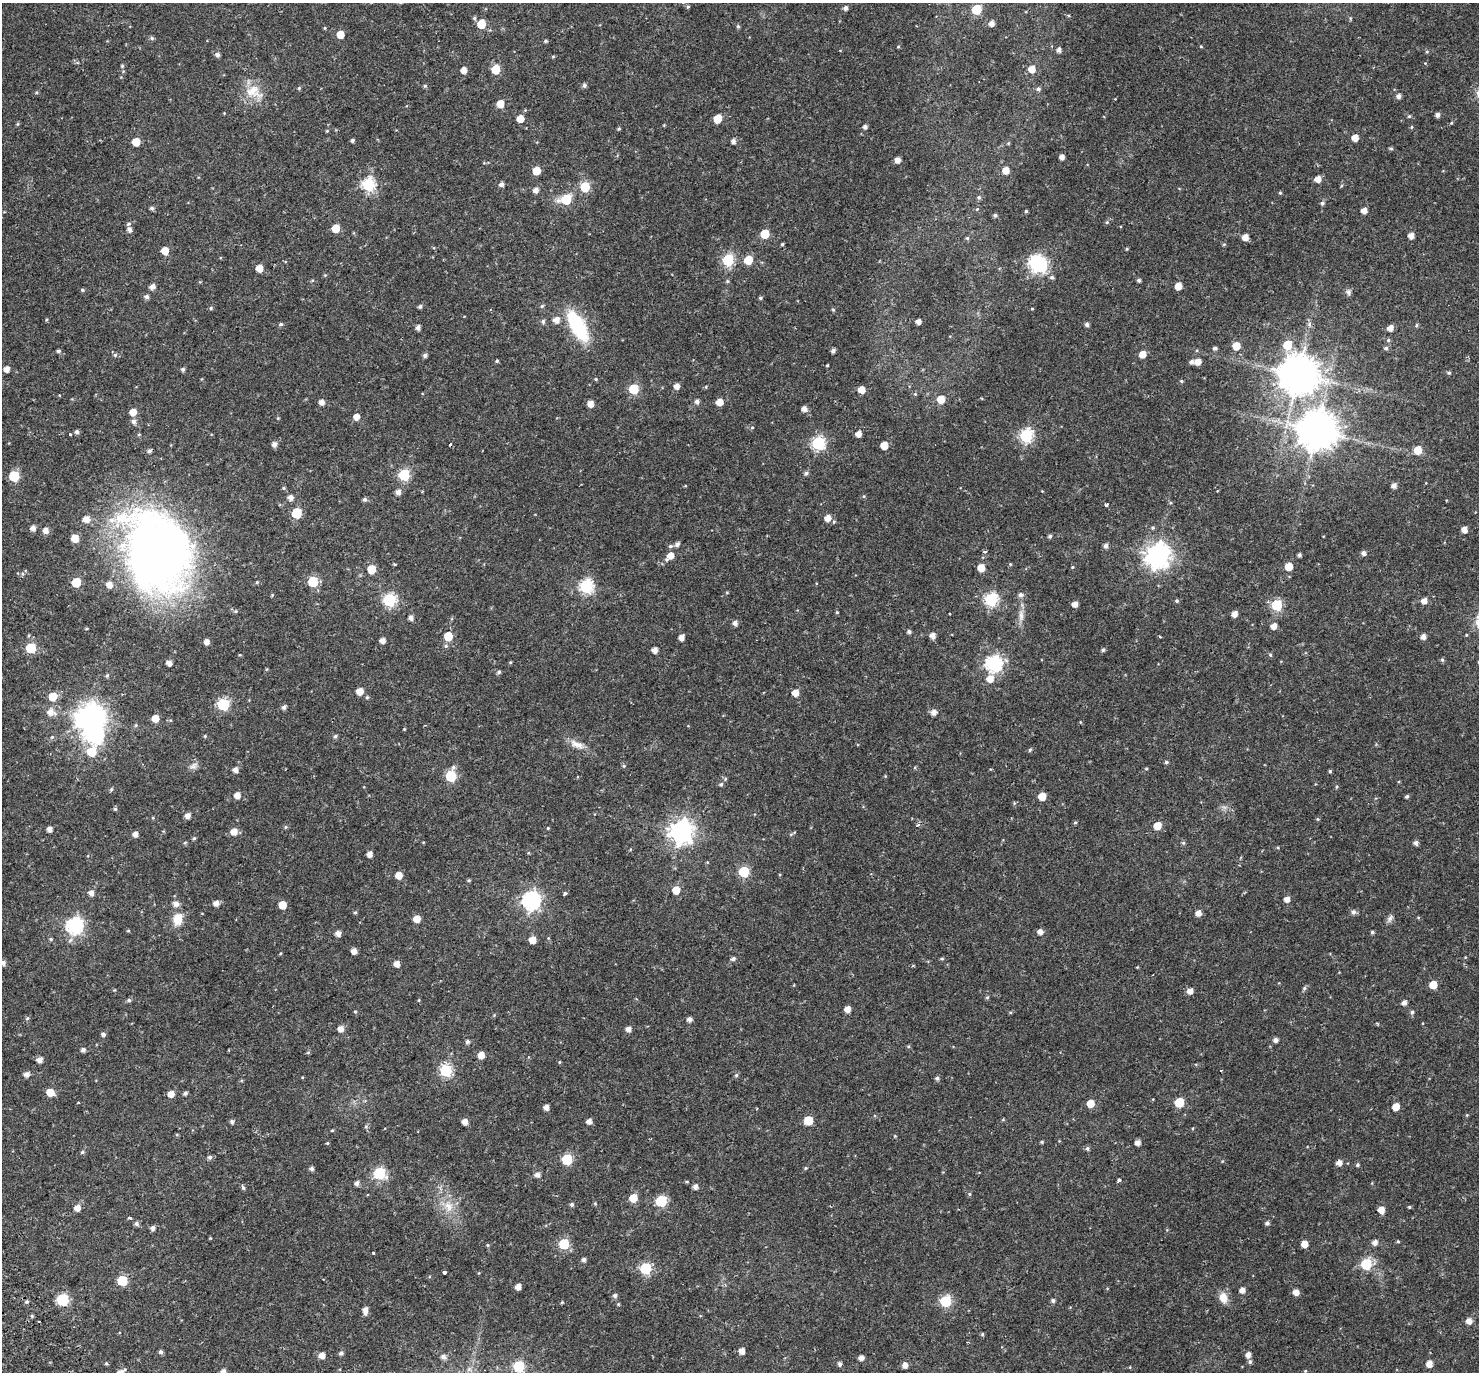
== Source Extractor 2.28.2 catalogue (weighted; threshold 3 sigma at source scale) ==
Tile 7 of 4 x 4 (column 3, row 2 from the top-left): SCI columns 3024-4500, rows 2960-4329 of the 6051 x 5978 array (HDU 1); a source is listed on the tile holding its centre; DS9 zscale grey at full resolution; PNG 1481 x 1374 px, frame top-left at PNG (2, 3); no overlay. Shown black and unused: <1% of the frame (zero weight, under 2 of 3 exposures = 5% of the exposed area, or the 3 px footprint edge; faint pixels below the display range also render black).
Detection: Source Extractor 2.28.2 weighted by HDU 2 'WHT'; one run over the whole footprint, this tile lists its part. Background 0.0628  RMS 0.0047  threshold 0.0209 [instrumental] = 3 sigma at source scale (4.5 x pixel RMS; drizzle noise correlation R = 1.50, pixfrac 1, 0.0396/0.0396 arcsec/px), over >= 5 px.
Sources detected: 408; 1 too faint to see at this stretch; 3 inside a brighter object's white glare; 2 cosmic-ray / hot-pixel residue — not listed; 2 inside a brighter listed object's ellipse — not listed separately; the other 400 listed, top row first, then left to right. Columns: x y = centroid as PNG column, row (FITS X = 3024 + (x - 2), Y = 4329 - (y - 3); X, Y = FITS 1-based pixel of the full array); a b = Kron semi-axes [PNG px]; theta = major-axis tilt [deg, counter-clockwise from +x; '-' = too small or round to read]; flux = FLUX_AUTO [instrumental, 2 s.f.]
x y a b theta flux
688 7 5 4 - 0.55
845 8 5 5 - 1.4
977 9 6 6 - 18
474 18 5 4 - 0.59
1350 18 5 3 - 0.45
991 23 5 5 - 2.3
481 24 6 5 - 12
738 26 5 4 - 0.67
340 34 5 5 - 6
152 38 6 5 - 0.74
545 41 5 4 - 0.63
1201 46 4 4 - 0.4
898 47 5 3 - 0.36
1059 50 4 4 - 1.6
1427 52 5 3 - 0.46
217 55 5 5 - 1.4
122 66 5 4 - 0.62
496 69 6 5 - 14
1032 69 6 6 - 4.7
464 70 5 5 - 3.1
584 85 5 4 - 1.2
425 86 5 4 - 0.55
299 88 5 4 - 0.52
1038 89 6 5 - 0.94
254 92 27 17 -28 9.1
1398 96 5 5 - 1.8
500 104 5 5 - 6.5
1438 115 5 4 - 1.4
1409 116 5 5 - 0.58
520 119 5 5 - 5.4
717 119 6 5 - 9.5
1451 123 5 3 - 0.42
18 124 5 4 - 0.47
865 127 4 4 - 1.2
1411 127 5 3 - 0.4
619 129 5 4 - 0.5
327 131 4 4 - 0.4
1355 138 5 5 - 4.2
352 140 4 3 - 0.86
733 141 5 4 - 1.7
136 142 5 5 - 7.5
1391 148 6 4 0 0.58
1062 157 4 4 - 2.1
897 160 5 4 - 2.5
1006 170 6 5 - 4.8
536 171 5 5 - 7.1
1318 179 5 5 - 3.6
501 184 5 4 - 1.7
368 185 6 6 - 56
585 187 6 6 - 18
536 190 5 5 - 2.2
1280 193 5 4 - 0.54
979 197 6 5 - 0.78
566 199 7 6 - 19
1322 203 6 5 - 1
151 208 5 4 - 0.87
977 209 5 4 - 0.43
1026 211 4 3 - 0.6
1364 211 5 4 - 3
995 215 5 4 - 0.91
1107 222 5 5 - 0.59
128 224 5 4 - 0.87
336 228 5 5 - 7.2
129 229 5 5 - 1.6
765 234 6 5 - 11
1411 236 5 5 - 2.9
1245 237 5 5 - 3.8
967 238 5 5 - 0.61
782 244 4 3 - 0.55
1127 249 4 4 - 0.4
165 251 5 5 - 6
728 260 6 6 - 35
748 260 6 6 - 9.1
1035 263 7 7 - 81
259 268 5 5 - 5
325 275 4 4 - 0.42
1052 277 6 6 - 0.9
1139 280 4 4 - 0.85
727 281 5 4 - 0.54
1178 286 5 5 - 4.7
152 287 6 5 - 2
82 290 5 4 - 0.57
1348 292 9 6 85 1.2
146 296 6 5 - 1.2
760 298 5 4 - 0.62
420 306 5 4 - 0.91
542 306 6 4 45 0.57
211 308 5 4 - 0.59
1032 309 4 3 - 0.34
833 310 5 4 - 0.45
556 320 6 6 - 3.1
543 321 6 6 - 0.95
918 321 4 4 - 2.2
281 324 6 4 14 0.72
1087 324 5 4 - 1.1
1309 324 7 5 50 0.95
1416 325 6 4 89 0.52
578 326 27 12 -60 37
418 327 5 4 - 1.6
1390 328 6 5 - 2.7
1388 340 5 5 - 0.75
1287 345 8 7 - 9.1
1236 346 6 6 - 6.2
1215 348 5 4 - 0.93
1386 348 6 5 - 0.87
833 350 5 4 - 1.1
58 351 5 4 - 0.75
1142 354 5 5 - 4.5
115 355 6 6 - 0.79
425 355 5 4 - 1.2
497 361 4 4 - 0.54
1192 362 6 5 - 1.3
1198 362 5 5 - 3.2
827 365 3 2 - 0.45
7 369 5 4 - 2.7
183 369 5 5 - 0.94
1449 373 5 4 - 0.65
1298 375 11 11 - 1200
1181 381 5 4 - 0.49
677 386 5 5 - 2.5
706 387 5 3 - 0.34
634 389 6 6 - 22
861 390 5 5 - 4
915 394 4 4 - 0.46
941 399 6 6 - 5.7
697 401 6 5 - 1.5
322 402 5 5 - 2.5
720 402 5 5 - 4.2
590 404 5 5 - 3.6
804 409 5 5 - 2.2
133 412 5 5 - 4.9
356 417 6 5 - 2.9
278 418 4 4 - 0.35
134 421 6 5 - 1.6
752 427 5 3 - 0.4
1317 431 12 11 - 1200
77 432 5 5 - 1
858 434 5 5 - 3
70 435 3 3 - 1
1026 436 7 6 - 60
818 443 6 6 - 58
274 444 5 5 - 1.9
884 445 5 5 - 6.9
1418 450 6 5 - 8.3
149 451 6 4 42 0.97
806 473 6 5 - 0.99
404 475 6 6 - 36
14 476 6 6 - 22
1394 486 5 5 - 2
283 488 6 4 -89 0.51
398 492 5 5 - 2.1
290 497 5 5 - 2.2
365 499 5 5 - 0.97
1106 505 4 3 - 0.91
297 513 6 6 - 21
827 518 6 6 - 3.8
86 519 7 7 - 3.2
33 528 5 5 - 2.2
46 530 5 5 - 2.7
1464 530 5 4 - 3.2
1050 536 5 4 - 0.79
75 538 5 5 - 6.2
677 544 6 5 - 1.4
670 546 6 4 20 0.7
1106 546 6 5 - 1.4
156 552 76 59 -73 330
985 552 6 3 8 0.43
1363 553 5 5 - 1.4
670 555 7 6 - 4.1
1157 555 9 8 - 340
1299 555 4 3 - 0.95
1010 564 4 3 - 0.37
1289 566 5 5 - 6.5
1072 567 4 4 - 0.38
981 568 5 5 - 5.8
371 569 6 5 - 9.8
313 581 6 6 - 22
76 582 6 6 - 16
257 582 5 4 - 0.51
586 586 6 6 - 65
1020 595 6 6 - 1.3
389 600 6 6 - 53
991 600 6 6 - 57
1177 601 5 5 - 0.63
1424 601 5 5 - 2.8
1268 602 4 4 - 0.84
1075 604 5 4 - 2.5
1277 605 6 6 - 31
236 611 5 3 - 0.42
837 612 5 3 - 0.35
1234 614 5 5 - 3
1021 615 17 7 -87 2.9
411 617 5 5 - 1.8
735 623 5 5 - 1.8
1274 626 5 5 - 3.1
909 632 5 5 - 0.85
932 635 5 5 - 2.6
448 636 6 5 - 10
681 637 5 4 - 2.4
1160 637 3 3 - 0.55
1423 637 5 5 - 2.1
382 640 5 5 - 2.5
207 642 5 5 - 2.2
446 646 6 5 - 0.75
31 648 6 6 - 20
654 650 5 4 - 2.4
1103 650 5 4 - 0.71
1270 655 5 4 - 0.56
1442 660 5 4 - 0.69
169 663 5 4 - 2.4
993 664 7 7 - 100
499 672 5 5 - 0.73
107 676 6 4 74 0.67
990 679 7 6 - 4.1
359 691 5 5 - 5.1
795 693 5 5 - 4.6
53 697 6 6 - 8.7
367 697 5 4 - 0.53
223 704 6 6 - 40
284 707 5 5 - 1.3
51 712 9 8 - 3.4
934 712 5 5 - 2.4
90 718 9 9 - 540
155 718 6 5 - 4.9
136 725 5 3 - 0.47
404 729 4 3 - 0.34
205 736 4 4 - 0.53
335 736 6 4 18 0.77
52 737 6 4 45 0.65
577 744 22 9 -23 4
1030 750 5 4 - 0.53
91 752 7 6 - 12
1166 762 5 4 - 0.7
193 766 12 8 34 1.8
624 766 5 5 - 0.56
1146 768 5 3 - 0.4
235 770 5 5 - 2.2
1330 771 4 4 - 0.55
451 776 7 6 - 27
721 784 6 5 - 0.77
1336 787 5 3 - 0.43
111 789 5 4 - 0.57
237 795 5 5 - 3.5
1042 796 5 5 - 7.1
1407 796 4 4 - 0.8
115 809 5 5 - 0.61
188 815 5 5 - 2.4
1075 823 5 3 - 0.46
918 825 5 4 - 0.74
1157 826 6 5 - 5.9
286 827 6 4 89 0.47
548 828 4 3 - 0.35
50 829 4 4 - 2.1
234 832 6 6 - 3.7
681 832 9 8 - 300
135 834 5 5 - 2.1
791 834 6 4 18 0.52
194 838 5 4 - 0.61
1183 843 5 5 - 0.66
1416 843 5 5 - 1.4
370 854 5 4 - 2.4
744 872 6 6 - 24
399 875 5 5 - 4.4
469 880 4 3 - 0.53
676 890 6 5 - 6.7
91 893 6 5 - 2.2
565 893 4 3 - 1.8
1287 899 5 5 - 2.6
531 900 8 7 - 150
216 903 6 5 - 2.2
176 904 6 6 - 2.5
282 905 5 5 - 6.9
355 912 5 4 - 0.5
1353 912 6 5 - 1.3
1198 913 5 5 - 2.9
1390 918 11 6 57 1.4
178 919 15 11 80 6.1
417 919 5 5 - 5
75 926 7 7 - 110
128 931 5 3 - 0.36
1040 932 5 5 - 2.3
1372 932 4 4 - 0.67
338 933 5 5 - 2.4
532 940 5 5 - 4.5
354 951 5 5 - 2.6
733 959 5 5 - 1.2
942 959 5 4 - 0.49
3 963 5 5 - 1.7
397 964 5 5 - 2.9
1433 985 5 5 - 7.4
1304 988 6 5 - 0.77
1190 991 6 5 - 2.7
987 997 5 4 - 0.56
129 1000 5 5 - 0.81
419 1000 5 3 - 0.34
1404 1003 5 4 - 1.8
847 1009 5 5 - 3.1
355 1012 4 4 - 0.46
1412 1012 5 5 - 0.81
27 1018 5 5 - 0.57
689 1019 4 4 - 1.8
341 1029 6 6 - 2.6
628 1029 5 5 - 2.2
103 1034 5 5 - 1.1
1276 1040 5 4 - 1.7
467 1042 5 5 - 0.92
83 1050 5 5 - 1.3
308 1052 6 4 1 0.46
481 1055 5 5 - 4.3
39 1060 5 5 - 2.5
446 1070 6 6 - 44
1221 1070 2 2 - 0.39
27 1074 6 5 - 1.9
736 1075 5 4 - 0.67
937 1078 5 5 - 0.91
50 1092 6 5 - 6.3
185 1093 5 4 - 0.95
171 1094 5 5 - 3.4
78 1102 3 2 - 0.41
1179 1102 6 6 - 15
1090 1103 6 5 - 5.9
546 1107 5 4 - 2.3
1396 1107 5 5 - 5.9
1467 1115 4 4 - 0.36
808 1120 6 6 - 10
232 1121 5 5 - 0.95
465 1121 5 5 - 2.9
589 1121 5 4 - 2.2
366 1126 6 4 19 0.53
332 1130 5 3 - 0.39
1042 1142 4 4 - 0.5
327 1143 4 4 - 0.4
1138 1143 5 5 - 2.2
1087 1148 6 5 - 0.84
82 1152 5 4 - 0.63
210 1157 6 6 - 1
567 1159 6 6 - 25
1339 1163 6 5 - 2.4
1357 1165 5 4 - 0.69
312 1168 5 5 - 1
805 1168 4 4 - 0.44
379 1173 6 6 - 37
537 1174 6 5 - 1.9
1119 1180 4 3 - 1.9
357 1183 6 5 - 1.4
695 1187 5 5 - 1.8
243 1188 6 5 - 0.68
969 1194 5 4 - 0.55
633 1198 6 6 - 7.2
661 1201 6 6 - 33
572 1204 5 5 - 0.86
449 1206 17 12 -70 6.3
1409 1207 4 4 - 0.42
77 1208 6 5 - 3.3
1381 1210 6 5 - 3.7
130 1218 3 3 - 1.4
1267 1223 5 4 - 1.2
136 1224 6 5 - 1
153 1228 5 5 - 1.6
210 1238 4 4 - 0.33
1398 1241 4 4 - 0.43
1375 1242 5 5 - 2.1
564 1244 6 6 - 25
1305 1244 5 5 - 4.1
488 1245 5 3 - 0.41
373 1253 4 3 - 0.42
584 1260 5 4 - 1.2
1366 1264 6 6 - 32
646 1268 6 6 - 33
444 1272 3 3 - 2.8
122 1280 6 6 - 19
518 1286 5 4 - 2.8
1242 1290 5 5 - 2.5
1296 1292 5 5 - 3
615 1296 5 5 - 1.1
1223 1298 13 9 -75 4.4
63 1300 6 6 - 39
945 1301 6 6 - 33
1053 1301 5 5 - 0.93
26 1302 5 5 - 0.86
562 1302 4 4 - 0.42
365 1310 6 5 - 2
32 1316 6 3 -72 0.47
1469 1321 6 5 - 2.9
982 1334 5 4 - 0.53
742 1351 5 5 - 3
161 1352 5 5 - 1
341 1353 5 5 - 1.1
322 1355 5 5 - 3.3
1248 1355 5 5 - 2.4
443 1357 7 6 - 1.4
861 1358 5 4 - 2.2
1250 1362 6 5 - 0.89
106 1363 5 4 - 0.51
840 1364 5 5 - 1.1
1429 1364 6 5 - 3.4
905 1365 6 5 - 2.3
519 1366 6 6 - 30
223 1371 5 4 - 1.7
1305 1371 4 3 - 0.35
Overlapping masked pixels (flux is a lower limit): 1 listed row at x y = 156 552
Isophote crosses this tile's border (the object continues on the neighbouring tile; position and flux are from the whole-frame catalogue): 3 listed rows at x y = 3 963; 519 1366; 223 1371